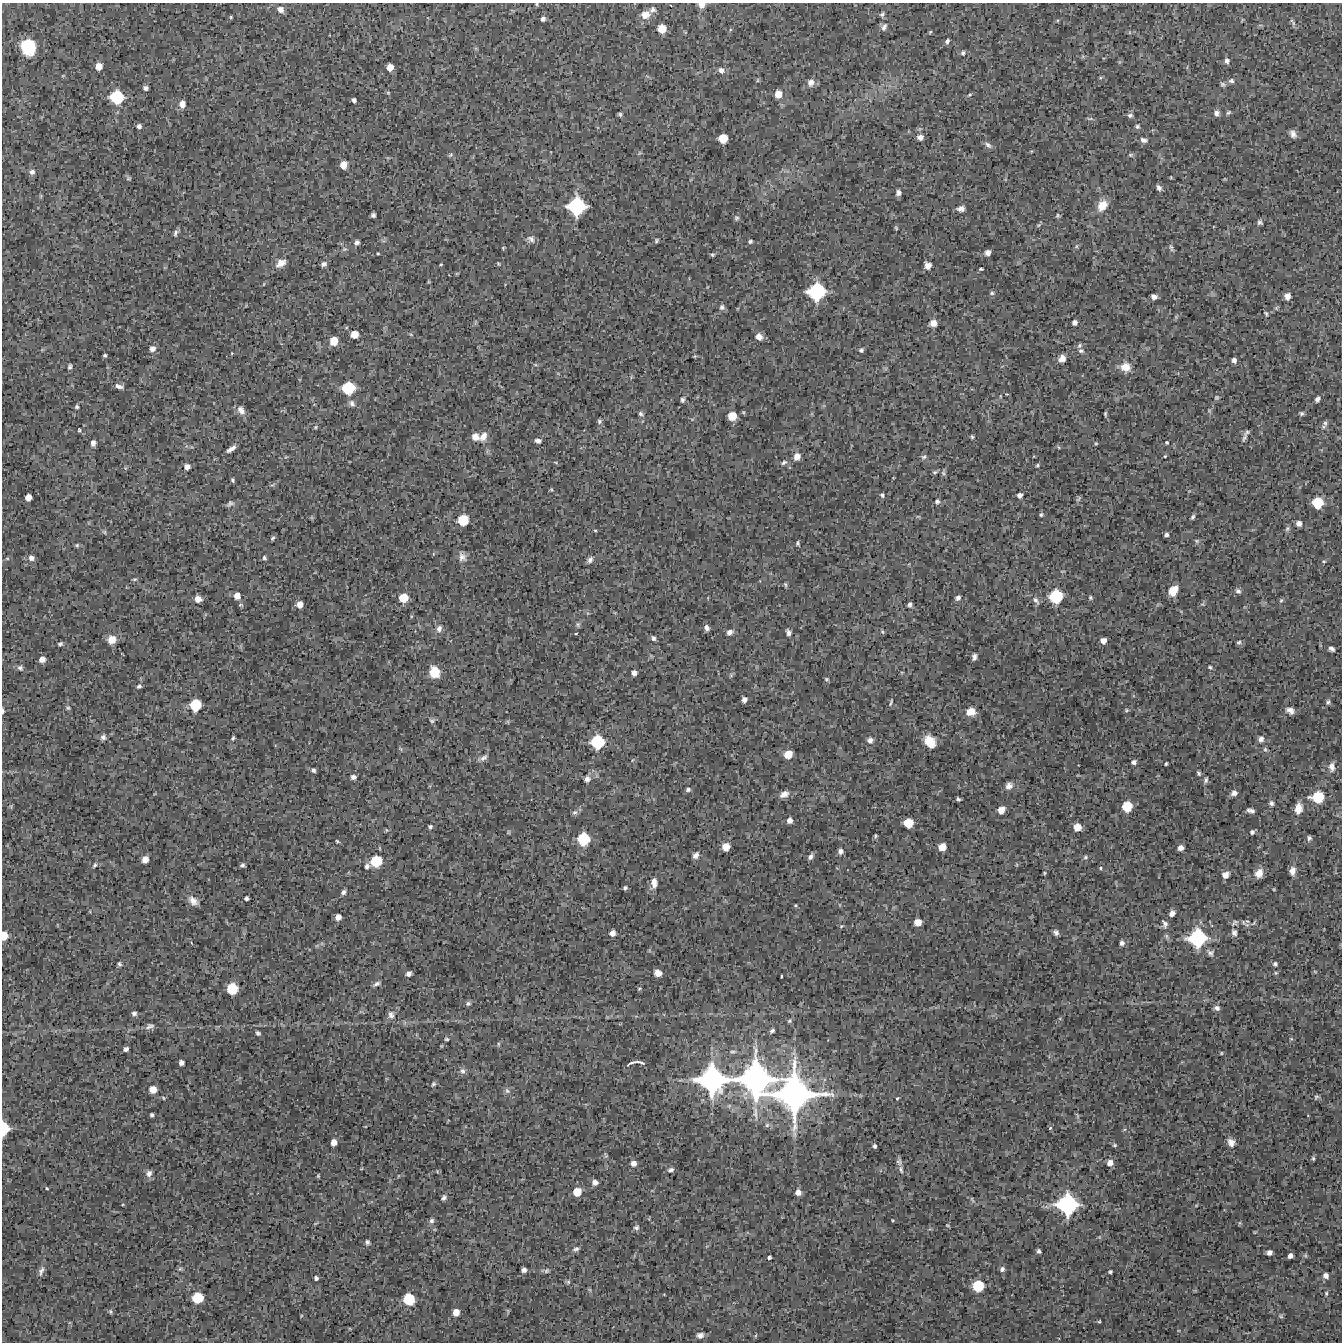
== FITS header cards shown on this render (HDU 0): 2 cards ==
NAXIS1  =                 1340 / length of data axis 1
NAXIS2  =                 1340 / length of data axis 2

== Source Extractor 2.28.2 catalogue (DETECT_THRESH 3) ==
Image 1340 x 1340 px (HDU 0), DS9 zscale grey, 1 PNG px = 1 image px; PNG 1344 x 1344 px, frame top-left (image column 1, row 1340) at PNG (2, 3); no overlay
Background 5330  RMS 470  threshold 1420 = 3 sigma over >= 5 px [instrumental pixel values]
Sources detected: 380; all 380 listed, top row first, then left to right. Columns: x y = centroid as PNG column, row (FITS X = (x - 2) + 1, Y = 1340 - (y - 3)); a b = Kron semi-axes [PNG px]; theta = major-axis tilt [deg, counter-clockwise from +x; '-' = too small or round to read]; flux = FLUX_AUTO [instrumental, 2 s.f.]
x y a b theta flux
536 4 5 4 - 3.7e+04
701 5 6 6 - 1.9e+05
281 9 8 7 - 1.9e+05
653 10 8 8 - 1.1e+05
882 14 6 5 - 6.8e+04
645 15 13 10 19 3.2e+05
231 17 5 4 - 3.7e+04
543 19 5 5 - 1.0e+05
1293 22 14 4 -56 7.0e+04
884 27 11 7 65 1.3e+05
662 29 7 7 - 4.1e+05
930 32 5 3 - 3.2e+04
947 41 6 4 58 7.1e+04
28 47 14 12 -70 1.1e+06
963 53 6 6 - 6.3e+04
1227 61 7 6 - 1.1e+05
99 66 7 7 - 2.6e+05
390 67 6 5 - 2.6e+05
721 70 7 6 - 1.3e+05
758 80 6 3 71 3.1e+04
1231 81 7 6 - 9.0e+04
811 82 9 8 - 1.6e+05
1223 84 7 6 - 7.0e+04
146 88 5 5 - 8.6e+04
388 93 5 4 - 3.3e+04
778 94 7 6 - 2.9e+05
970 95 5 4 - 4.3e+04
117 97 13 12 - 1.2e+06
354 100 4 4 - 7.1e+04
182 104 8 7 - 2.1e+05
1228 112 7 5 38 5.4e+04
1216 113 7 7 - 1.2e+05
620 114 5 4 - 5.7e+04
1130 115 7 6 - 8.3e+04
1090 119 8 4 -5 5.0e+04
139 126 5 5 - 9.5e+04
1137 126 6 5 - 6.2e+04
1293 134 8 5 -65 1.4e+05
920 137 7 6 - 1.3e+05
723 138 7 7 - 4.6e+05
1144 140 10 6 -17 1.3e+05
988 145 11 6 -39 1.0e+05
451 155 7 5 23 5.1e+04
1130 155 7 5 1 5.1e+04
343 165 7 6 - 2.9e+05
32 172 7 6 - 9.5e+04
1171 177 4 2 - 2.3e+04
128 178 7 5 1 4.8e+04
1159 188 7 5 -58 9.6e+04
898 193 6 5 - 1.0e+05
1102 205 13 10 54 4.3e+05
576 206 14 14 - 1.9e+06
961 209 8 5 6 1.5e+05
373 215 4 4 - 7.7e+04
1058 215 6 5 - 5.0e+04
736 218 6 5 - 5.4e+04
1260 222 6 5 - 7.0e+04
1038 225 6 5 - 4.5e+04
896 228 5 3 - 3.3e+04
175 233 9 5 77 8.4e+04
531 239 11 8 -36 1.3e+05
656 241 5 4 - 4.8e+04
750 241 4 3 - 5.3e+04
357 242 6 5 - 9.9e+04
1076 246 6 4 89 4.6e+04
503 248 4 3 - 2.9e+04
1171 248 10 4 -71 6.7e+04
345 249 6 5 - 5.0e+04
988 252 5 5 - 1.5e+05
378 254 4 3 - 2.8e+04
712 255 5 4 - 4.2e+04
281 263 12 8 33 2.4e+05
324 264 6 5 - 9.0e+04
441 264 4 3 - 2.6e+04
498 264 5 3 - 2.9e+04
928 265 7 6 - 1.9e+05
981 269 4 3 - 4.4e+04
816 292 14 13 - 1.9e+06
992 293 6 5 - 5.6e+04
1287 296 6 5 - 2.0e+05
1154 297 5 5 - 1.1e+05
722 307 7 6 - 8.5e+04
1276 308 6 4 72 4.0e+04
1266 314 6 3 -63 4.3e+04
933 323 7 7 - 2.4e+05
1075 323 5 4 - 1.1e+05
354 334 6 6 - 3.0e+05
759 337 7 6 - 1.7e+05
334 341 8 7 - 4.0e+05
1079 346 7 6 - 6.6e+04
152 349 7 7 - 1.3e+05
861 350 5 5 - 6.6e+04
1081 351 7 5 -20 7.0e+04
232 353 4 3 - 2.4e+04
105 355 3 3 - 4.8e+04
695 356 5 4 - 2.6e+04
1062 358 8 7 - 1.7e+05
1234 360 5 4 - 1.0e+05
70 366 5 4 - 6.2e+04
1125 367 11 10 - 3.7e+05
119 386 10 5 -16 1.2e+05
348 388 11 10 - 1.0e+06
1217 397 5 5 - 4.8e+04
1317 399 5 4 - 9.7e+04
682 400 5 4 - 6.7e+04
352 403 9 6 -53 1.1e+05
77 407 4 4 - 5.0e+04
241 410 12 8 -58 2.0e+05
1302 413 5 5 - 5.9e+04
641 414 6 5 - 6.5e+04
1105 414 5 3 - 4.5e+04
732 416 7 7 - 4.3e+05
599 421 7 6 - 5.9e+04
1325 423 7 6 - 7.7e+04
315 427 5 4 - 4.2e+04
79 430 4 3 - 3.8e+04
483 436 11 7 54 2.3e+05
475 437 8 7 - 2.2e+05
972 437 5 3 - 4.5e+04
1244 438 13 6 65 1.0e+05
538 441 6 4 -7 1.0e+05
1167 442 4 4 - 3.5e+04
93 443 5 4 - 1.4e+05
1096 443 4 4 - 3.3e+04
1058 447 5 3 - 2.9e+04
231 449 9 4 33 1.5e+05
1165 456 4 3 - 2.9e+04
797 457 8 6 62 2.1e+05
924 457 7 6 - 6.8e+04
784 462 7 5 32 6.9e+04
1037 465 5 4 - 4.0e+04
187 467 6 6 - 1.5e+05
935 472 7 5 21 5.0e+04
943 473 7 5 -48 6.2e+04
233 480 5 3 - 4.8e+04
273 485 9 3 21 4.7e+04
551 489 5 4 - 3.1e+04
882 495 5 4 - 5.3e+04
1020 495 5 5 - 1.1e+05
28 497 6 5 - 2.3e+05
1078 499 9 5 48 5.8e+04
937 501 6 6 - 6.9e+04
1317 503 9 9 - 7.7e+05
230 504 10 6 32 9.0e+04
1041 515 5 5 - 5.3e+04
918 516 6 4 -1 3.6e+04
1193 517 6 4 63 6.3e+04
463 520 9 8 - 6.8e+05
1299 523 6 6 - 1.3e+05
1287 529 8 5 73 6.6e+04
595 530 5 3 - 2.9e+04
104 532 5 5 - 4.2e+04
1166 535 4 4 - 7.6e+04
272 538 7 4 41 5.2e+04
1197 541 7 5 -1 5.7e+04
798 543 5 3 - 4.7e+04
77 545 5 5 - 4.5e+04
462 557 13 9 -67 1.8e+05
7 558 6 4 -1 4.2e+04
31 558 8 7 - 1.5e+05
264 558 6 5 - 5.4e+04
590 560 9 6 60 1.0e+05
1324 561 5 3 - 3.1e+04
134 579 6 3 18 3.9e+04
785 585 7 4 -70 4.4e+04
1173 591 10 7 56 4.7e+05
1238 591 7 6 - 8.8e+04
237 596 7 7 - 2.2e+05
1056 596 11 11 - 1.1e+06
403 598 8 8 - 4.8e+05
958 598 6 5 - 1.1e+05
1090 598 5 4 - 4.6e+04
198 599 7 6 - 2.3e+05
1036 600 11 6 -51 1.1e+05
1281 600 6 5 - 4.7e+04
300 604 6 5 - 2.0e+05
910 604 5 4 - 8.2e+04
1202 604 6 4 -1 4.5e+04
578 624 7 5 -89 6.1e+04
707 628 6 5 - 1.2e+05
439 629 9 7 75 1.4e+05
729 632 7 5 29 1.3e+05
788 632 7 4 -74 9.8e+04
882 632 6 4 -47 3.9e+04
576 634 3 2 - 2.4e+04
653 638 6 5 - 7.5e+04
112 640 9 9 - 3.2e+05
1103 641 5 5 - 1.8e+05
1239 642 6 5 - 5.9e+04
60 644 5 4 - 6.0e+04
1332 649 6 4 -30 1.0e+05
974 657 6 4 83 1.0e+05
42 659 6 5 - 1.9e+05
1210 667 4 4 - 4.7e+04
20 668 7 6 - 7.9e+04
434 672 11 9 -76 5.8e+05
634 673 5 5 - 1.3e+05
826 679 6 4 -27 4.4e+04
139 686 5 4 - 6.5e+04
744 700 5 4 - 1.2e+05
1328 702 7 5 62 6.9e+04
891 703 10 3 65 5.3e+04
195 705 10 10 - 8.3e+05
68 708 5 5 - 4.9e+04
1126 710 5 4 - 3.9e+04
1290 710 8 5 -26 1.7e+05
3 711 6 3 -88 6.8e+04
971 712 9 8 - 3.2e+05
432 721 8 6 -6 7.1e+04
103 737 7 7 - 1.1e+05
233 738 6 4 67 4.9e+04
1261 739 8 7 - 1.3e+05
870 740 7 6 - 1.4e+05
930 741 13 10 -53 5.3e+05
597 742 12 12 - 1.2e+06
1265 749 6 5 - 5.4e+04
788 754 8 7 - 4.2e+05
484 758 11 6 38 1.3e+05
1134 762 5 4 - 9.8e+04
1166 764 4 3 - 4.0e+04
1332 767 11 8 -85 1.8e+05
313 770 5 4 - 7.4e+04
1199 773 6 4 -63 5.6e+04
353 777 6 5 - 1.0e+05
587 779 8 7 - 1.3e+05
1206 780 7 4 69 6.9e+04
1009 786 9 8 - 1.7e+05
688 790 6 5 - 7.0e+04
1234 793 7 6 - 1.3e+05
784 794 11 7 25 2.0e+05
1318 797 12 11 - 9.0e+05
958 799 4 3 - 6.0e+04
1271 803 6 6 - 8.1e+04
1127 806 8 8 - 6.2e+05
1298 808 12 8 81 3.0e+05
1001 810 7 6 - 2.7e+05
1249 810 6 5 - 6.5e+04
1252 811 6 4 -35 7.8e+04
575 812 8 7 - 8.6e+04
789 820 6 5 - 1.5e+05
908 823 7 7 - 5.2e+05
430 827 5 5 - 6.0e+04
1077 827 6 6 - 3.2e+05
386 830 5 3 - 3.1e+04
508 832 6 4 89 3.5e+04
1252 832 5 4 - 7.3e+04
875 836 6 4 83 4.4e+04
1309 838 6 5 - 7.3e+04
584 839 11 10 - 9.7e+05
337 841 5 3 - 3.8e+04
726 847 7 6 - 3.5e+05
942 847 6 6 - 3.0e+05
1181 848 5 4 - 1.5e+05
841 851 5 5 - 1.2e+05
696 855 9 6 55 1.3e+05
810 856 8 5 66 9.3e+04
1085 857 6 5 - 5.3e+04
145 859 7 6 - 2.6e+05
376 861 11 10 - 8.2e+05
95 865 8 5 51 6.6e+04
242 865 4 4 - 7.1e+04
367 866 7 6 - 8.5e+04
1100 868 5 4 - 3.5e+04
1292 871 9 6 88 2.0e+05
1044 873 5 3 - 3.2e+04
1259 873 10 8 63 2.8e+05
1225 875 8 7 - 1.7e+05
654 883 11 7 89 2.3e+05
625 888 4 4 - 6.2e+04
1274 889 4 2 - 2.6e+04
343 892 6 5 - 9.6e+04
246 898 4 4 - 6.7e+04
193 901 13 8 -40 2.3e+05
795 905 4 3 - 3.2e+04
1172 913 6 5 - 1.7e+05
338 917 5 5 - 1.9e+05
918 922 6 6 - 2.7e+05
1234 923 11 6 38 8.1e+04
1165 924 12 8 -71 1.4e+05
1247 925 9 5 -28 1.0e+05
841 926 6 4 23 4.1e+04
612 933 5 5 - 1.7e+05
1056 933 6 5 - 9.4e+04
1234 933 9 7 -69 1.1e+05
4 936 7 5 88 3.4e+05
1167 936 9 4 -82 6.4e+04
1197 938 18 16 12 2.1e+06
1122 943 6 6 - 1.1e+05
1210 953 9 8 - 1.1e+05
119 964 5 5 - 6.0e+04
1275 964 6 6 - 6.7e+04
1315 972 6 3 -20 3.7e+04
658 973 6 6 - 2.4e+05
1276 973 5 5 - 4.2e+04
408 974 6 5 - 1.0e+05
781 976 3 2 - 3.1e+04
376 984 9 5 28 9.7e+04
232 989 9 8 - 7.8e+05
639 989 5 4 - 3.6e+04
468 1003 7 6 - 7.1e+04
1217 1008 7 6 - 1.1e+05
134 1013 6 5 - 8.4e+04
391 1015 10 8 -82 1.5e+05
789 1021 6 5 - 5.2e+04
150 1026 11 6 22 1.2e+05
772 1031 5 3 - 7.1e+04
258 1033 6 5 - 6.3e+04
446 1039 5 3 - 4.2e+04
1291 1039 6 4 -2 3.7e+04
498 1044 6 4 -90 4.0e+04
126 1049 5 4 - 9.4e+04
733 1052 9 3 -4 5.7e+04
1221 1053 4 4 - 3.3e+04
181 1063 5 4 - 1.2e+05
636 1063 17 4 4 1.3e+05
463 1071 8 7 - 1.1e+05
755 1079 37 33 -64 7.5e+06
712 1080 29 27 -11 5.1e+06
433 1084 6 5 - 5.9e+04
153 1089 7 7 - 3.0e+05
507 1091 8 6 -55 8.9e+04
794 1094 39 37 -80 8.8e+06
1316 1097 7 4 44 5.2e+04
163 1098 5 4 - 3.4e+04
897 1098 4 3 - 3.1e+04
755 1113 21 5 -84 2.1e+05
152 1115 3 3 - 5.5e+04
1077 1115 8 3 -71 5.4e+04
767 1125 6 6 - 6.7e+04
4 1128 11 6 90 6.8e+05
1050 1128 5 4 - 4.6e+04
334 1142 6 5 - 2.1e+05
1231 1142 10 8 -62 2.2e+05
1115 1145 5 4 - 4.4e+04
875 1146 5 4 - 6.3e+04
1313 1158 4 3 - 4.3e+04
899 1162 9 7 -65 9.5e+04
633 1163 6 6 - 1.5e+05
1110 1163 7 7 - 2.0e+05
671 1170 7 5 21 8.3e+04
901 1170 10 4 -77 7.2e+04
149 1173 9 7 62 1.5e+05
318 1176 4 3 - 3.7e+04
595 1182 6 6 - 1.4e+05
47 1188 4 3 - 3.9e+04
577 1192 8 7 - 3.9e+05
798 1192 6 6 - 1.8e+05
444 1198 7 6 - 8.5e+04
972 1199 10 4 -57 5.1e+04
1067 1204 18 18 - 2.8e+06
893 1220 3 3 - 2.7e+04
432 1221 7 6 - 9.0e+04
315 1223 8 2 21 3.3e+04
1239 1223 6 4 70 3.3e+04
947 1225 5 3 - 2.7e+04
636 1228 7 6 - 8.2e+04
367 1242 6 5 - 7.3e+04
576 1249 8 5 21 8.0e+04
1039 1251 5 4 - 7.7e+04
1269 1252 5 4 - 1.3e+05
1290 1256 5 4 - 1.3e+05
769 1257 4 4 - 5.7e+04
180 1269 6 5 - 5.2e+04
1002 1269 6 6 - 9.7e+04
524 1270 4 4 - 1.0e+05
41 1271 13 6 71 1.2e+05
546 1271 7 5 34 6.0e+04
1110 1272 4 3 - 5.7e+04
1326 1276 6 5 - 1.2e+05
316 1278 4 4 - 6.3e+04
568 1282 6 5 - 4.9e+04
978 1286 10 10 - 8.3e+05
1326 1293 5 4 - 3.9e+04
198 1298 10 9 - 7.5e+05
409 1299 10 10 - 8.5e+05
110 1312 6 5 - 5.1e+04
456 1312 7 6 - 2.6e+05
1281 1316 5 5 - 4.2e+04
1099 1321 4 4 - 3.4e+04
700 1335 8 7 - 1.3e+05
At the frame edge (FLAGS 8, measured only in part): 5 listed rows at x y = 536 4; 701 5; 3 711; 4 936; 4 1128